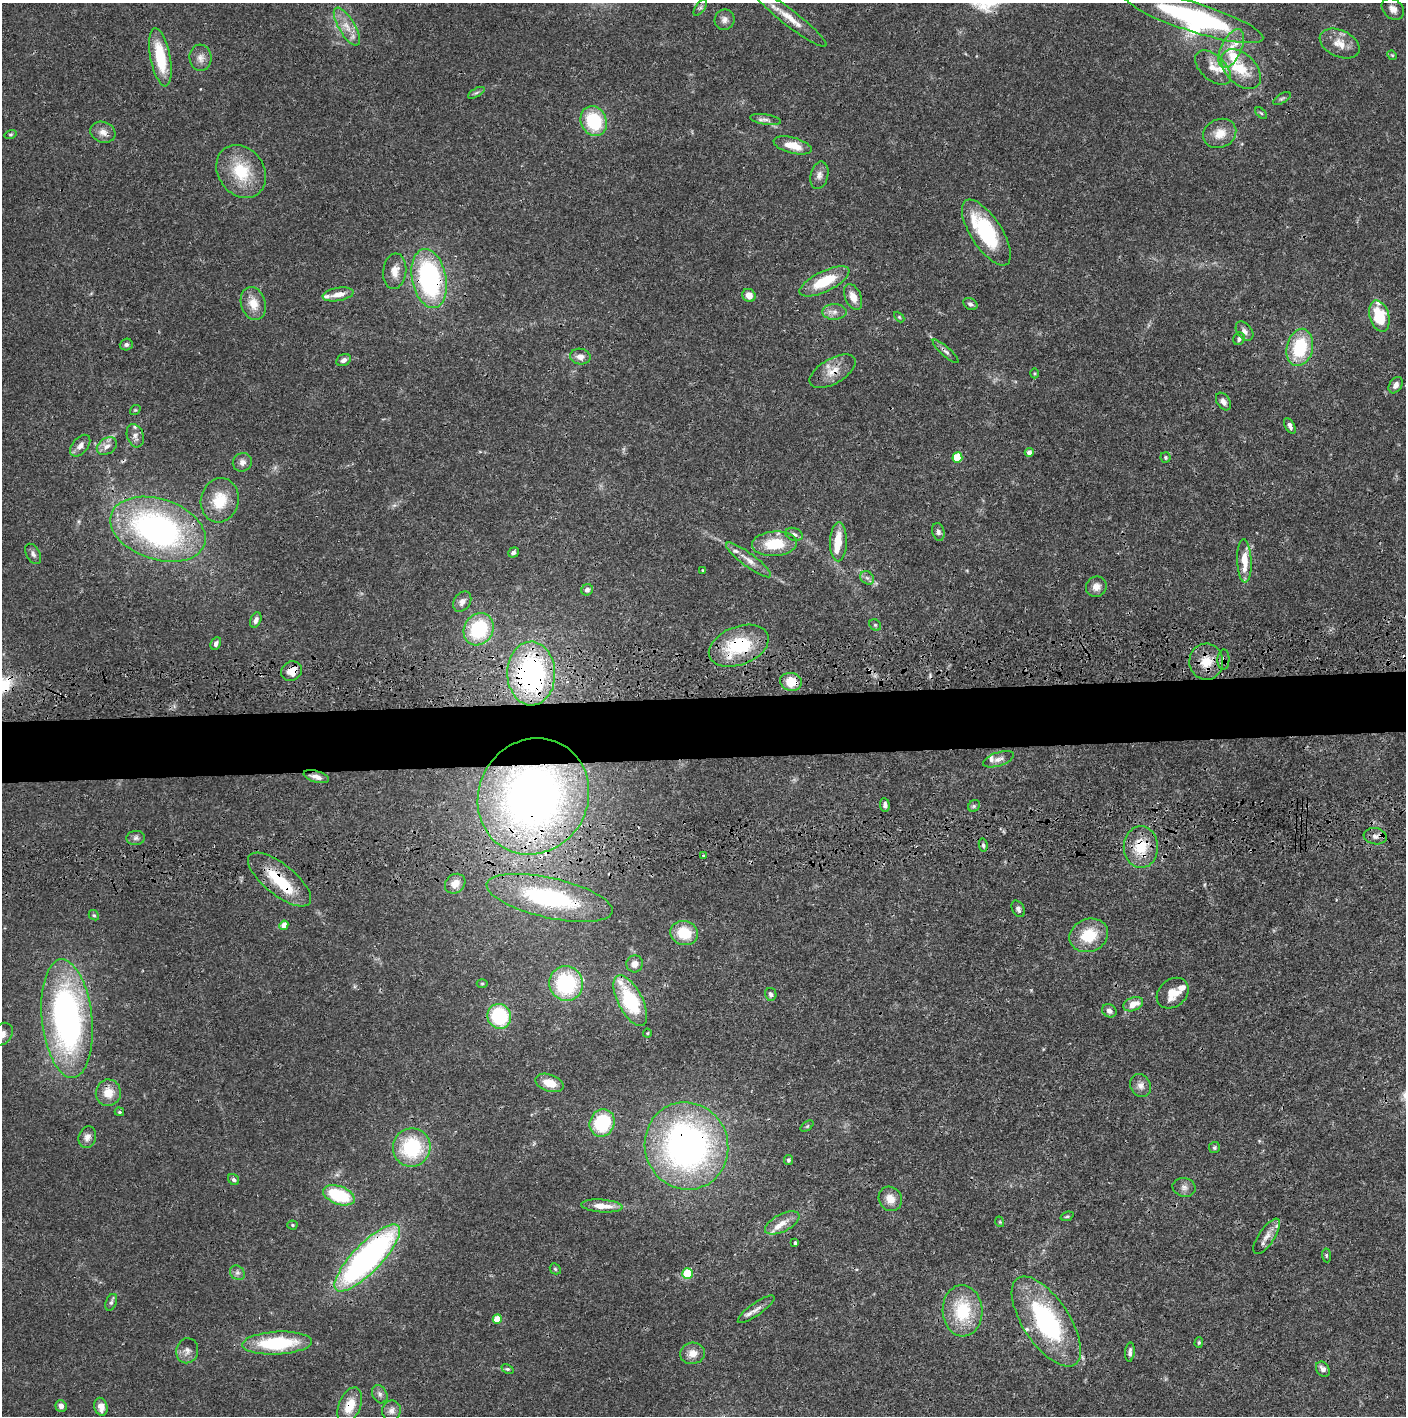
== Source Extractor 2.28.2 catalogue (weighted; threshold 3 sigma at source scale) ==
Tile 5 of 3 x 3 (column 2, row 2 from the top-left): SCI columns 1419-2822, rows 1534-2947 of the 4237 x 4419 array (HDU 1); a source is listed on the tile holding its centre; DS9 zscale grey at full resolution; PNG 1408 x 1418 px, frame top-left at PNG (2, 3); each listed source drawn as its Kron ellipse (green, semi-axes under 4 px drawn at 4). Shown black and unused: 5% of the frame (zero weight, under 3 of 4 exposures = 6% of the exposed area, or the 3 px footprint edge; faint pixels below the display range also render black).
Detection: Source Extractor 2.28.2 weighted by HDU 2 'WHT'; one run over the whole footprint, this tile lists its part. Background 0.0265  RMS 0.0025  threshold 0.0114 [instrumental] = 3 sigma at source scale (4.5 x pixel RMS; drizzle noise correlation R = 1.50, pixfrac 1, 0.05/0.05 arcsec/px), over >= 5 px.
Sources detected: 174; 3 inside a brighter object's white glare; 2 cosmic-ray / hot-pixel residue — neither listed nor drawn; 14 inside a brighter listed object's ellipse — not listed separately; the other 155 listed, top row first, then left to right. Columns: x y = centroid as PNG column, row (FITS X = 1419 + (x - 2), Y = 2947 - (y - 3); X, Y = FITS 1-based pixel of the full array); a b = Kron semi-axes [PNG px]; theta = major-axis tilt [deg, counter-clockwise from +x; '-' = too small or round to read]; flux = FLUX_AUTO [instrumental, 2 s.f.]
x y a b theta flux
700 8 9 4 54 0.63
1393 9 12 9 -41 1.6
1194 17 72 14 -18 45
790 18 45 8 -38 4.6
725 20 10 10 - 1.3
347 26 21 8 -59 3.2
1340 44 21 13 -25 3.9
1231 49 21 10 64 4.1
1392 55 5 4 - 0.32
160 57 29 10 -79 12
200 58 13 11 -85 1.9
1213 68 21 12 -43 3.4
1241 69 24 15 -46 6.9
476 93 9 4 29 0.48
1282 98 10 4 29 0.5
1261 113 7 4 -44 0.43
766 120 15 5 -9 1.1
594 121 15 13 -65 13
103 132 13 10 -18 1.9
1220 133 17 14 26 3.8
10 134 6 4 16 0.37
793 145 20 8 -15 4
241 171 28 23 -55 11
819 175 14 8 76 1.6
986 232 38 15 -57 20
395 271 18 11 84 2.8
429 279 30 17 -79 42
824 281 27 10 26 9.3
338 294 15 6 9 2.6
749 295 7 6 - 2.4
853 297 13 8 -67 2.6
253 304 17 12 -73 3.8
970 304 7 5 -27 0.71
834 312 12 7 0 1.5
1379 316 16 9 -73 10
899 317 6 4 -45 0.3
1244 331 11 7 -51 1.1
1239 339 6 5 - 0.69
126 345 6 6 - 0.6
1300 347 19 13 76 13
946 351 17 4 -42 0.94
580 356 10 8 -10 1.8
344 360 8 5 29 1.1
833 371 25 12 30 4.1
1034 373 5 3 - 0.27
1396 385 9 6 57 1.2
1223 401 10 6 -57 1.1
135 410 6 4 41 0.31
1290 426 8 4 -61 1
135 436 12 8 -73 1.4
80 446 13 7 50 1.6
107 446 11 8 33 1.6
1029 452 4 4 - 1.4
957 457 5 5 - 11
1166 457 5 5 - 0.38
242 462 10 9 - 1.3
220 500 22 19 78 7.4
158 529 49 30 -18 68
938 532 9 6 -76 0.94
794 534 9 6 -20 0.8
838 542 19 8 89 5.1
774 544 22 12 4 8.4
513 552 6 5 - 0.66
33 554 11 6 -60 0.95
748 560 27 6 -37 2.5
1244 561 21 7 -88 4.9
702 570 3 2 - 0.19
867 578 7 6 - 0.76
1096 587 10 10 - 1.8
587 590 6 5 - 0.73
462 602 11 8 55 1.5
256 620 8 5 67 1.1
875 625 6 5 - 0.43
479 629 17 14 57 18
216 643 7 5 62 0.85
739 646 31 19 21 16
1223 660 10 6 87 1.1
1206 662 18 17 - 5.7
292 671 11 9 31 2.8
531 673 32 24 -89 48
791 682 11 9 -13 5
998 759 16 6 18 1.3
316 777 13 5 -15 1.5
533 796 59 54 59 150
885 805 7 5 -83 0.78
974 806 6 5 - 0.47
1375 836 12 8 -9 1.5
136 838 9 7 4 0.89
983 845 6 4 -80 0.47
1141 847 21 17 89 8.3
703 855 3 3 - 0.34
279 879 38 15 -39 11
455 884 11 9 38 2.5
550 898 64 20 -13 33
1018 909 9 6 -60 0.8
94 915 5 4 - 0.41
284 925 5 4 - 3.1
684 933 14 12 -16 7.6
1089 935 20 16 21 8.3
635 964 8 8 - 1.7
566 983 17 16 - 22
482 984 5 3 - 0.28
1173 993 17 13 40 4
771 994 6 5 - 0.7
630 1001 28 12 -62 19
1133 1004 10 6 22 3.2
1109 1011 7 6 - 1
499 1016 12 11 - 18
67 1019 59 25 -84 78
647 1033 4 4 - 0.28
2 1034 13 9 46 2.1
549 1083 14 8 -19 3.9
1141 1086 12 10 -59 1.5
108 1093 13 12 - 3.9
119 1112 5 4 - 0.35
602 1123 14 12 66 15
807 1126 7 4 37 0.34
87 1137 11 8 70 1.6
686 1146 44 41 -69 95
412 1147 19 18 - 18
1214 1148 5 5 - 0.44
788 1160 5 4 - 0.45
234 1180 6 5 - 0.61
1184 1187 11 9 -14 1.3
339 1195 16 9 -20 15
890 1199 13 11 -53 2.9
602 1206 21 6 -4 3.6
1067 1216 7 4 20 0.35
1000 1222 5 3 - 0.27
782 1223 19 8 27 2.8
292 1225 5 4 - 0.33
1267 1236 20 8 56 2.2
795 1243 3 3 - 0.61
1326 1255 7 4 -84 0.36
367 1258 44 14 46 78
555 1269 6 5 - 0.38
237 1273 8 6 -43 0.81
688 1274 5 5 - 13
111 1302 9 5 68 0.64
756 1309 22 6 36 1.7
962 1311 25 20 -87 13
497 1319 5 4 - 6.1
1046 1322 52 23 -56 36
277 1343 35 11 3 19
1199 1343 5 4 - 0.36
187 1351 12 11 - 1.7
1130 1352 10 4 85 0.88
692 1353 12 10 13 2.3
507 1369 6 4 -25 0.38
1323 1369 8 6 -55 1.2
380 1394 9 7 -63 0.86
61 1406 6 5 - 1.4
350 1406 19 11 68 5
101 1407 9 6 -76 1.9
391 1411 10 9 - 1.3
Overlapping masked pixels (flux is a lower limit): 20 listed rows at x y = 1194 17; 429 279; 946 351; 833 371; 739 646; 1223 660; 1206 662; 292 671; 531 673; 791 682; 533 796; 1375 836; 1141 847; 279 879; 550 898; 630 1001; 686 1146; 367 1258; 1046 1322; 350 1406
Isophote crosses this tile's border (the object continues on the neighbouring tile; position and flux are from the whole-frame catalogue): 1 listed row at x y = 2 1034